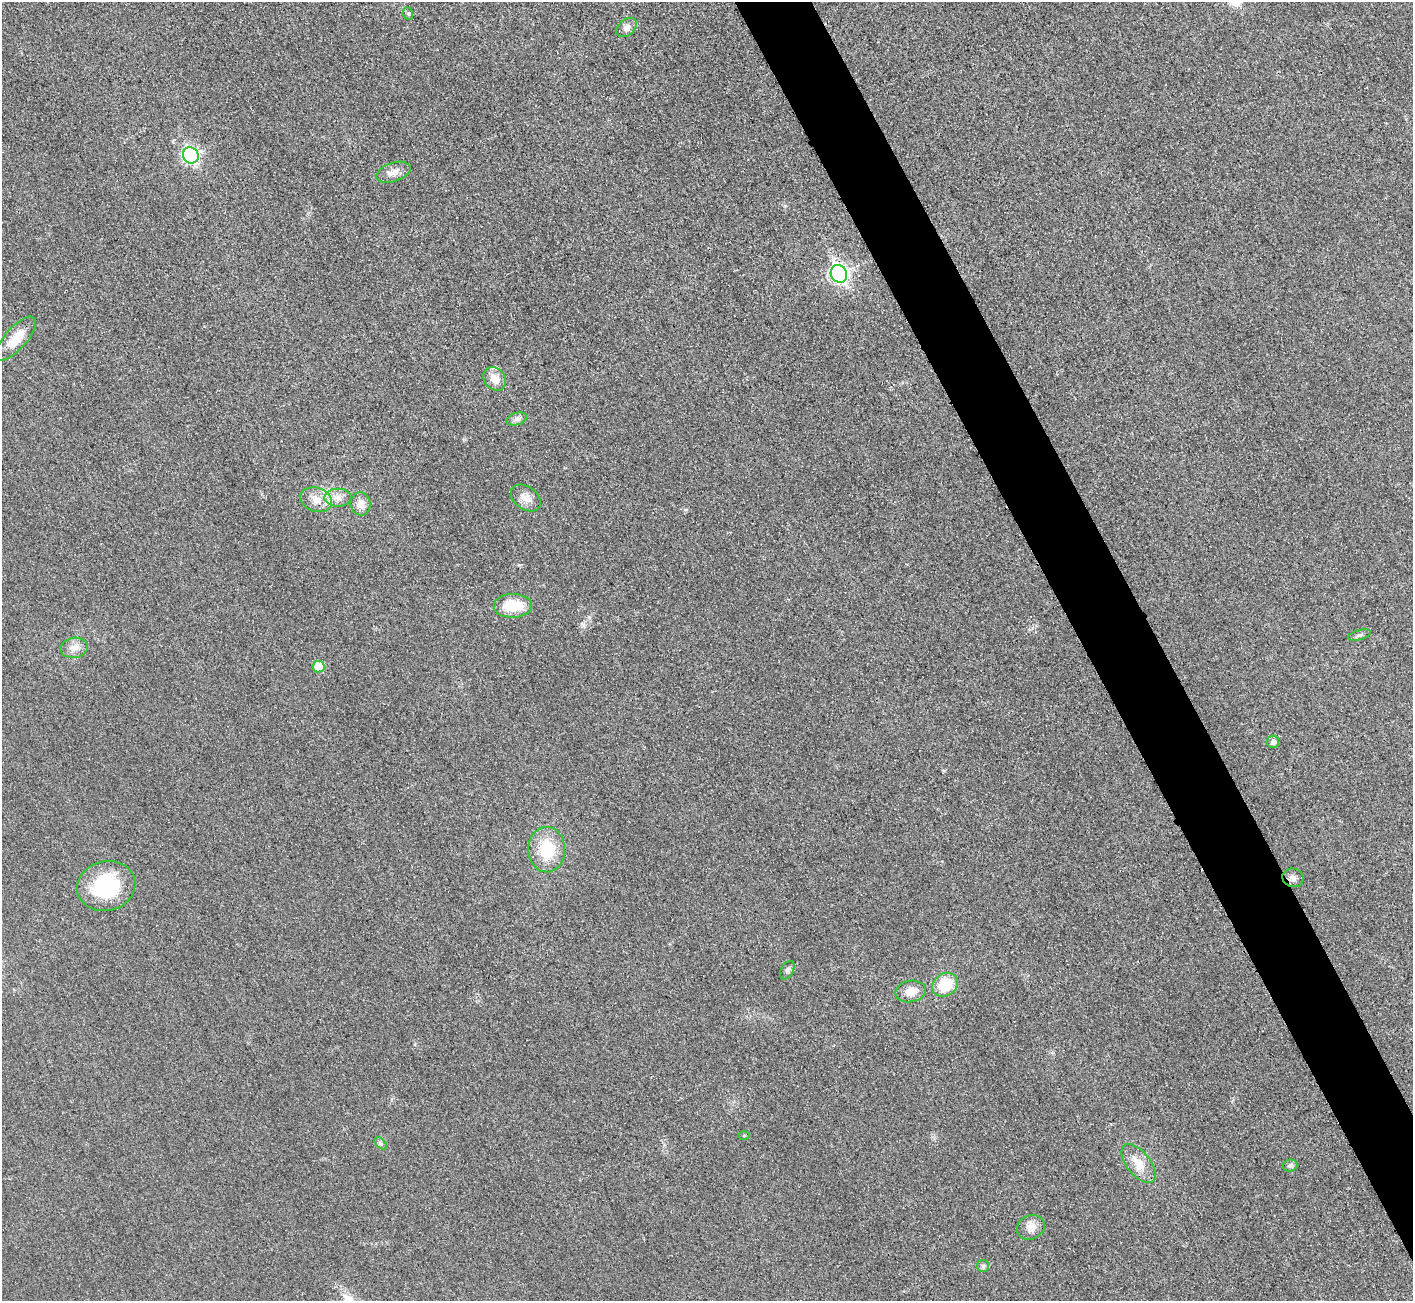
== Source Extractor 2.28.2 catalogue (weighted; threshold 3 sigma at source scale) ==
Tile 6 of 4 x 4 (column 2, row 2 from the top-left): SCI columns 1432-2842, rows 2772-4070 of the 5687 x 5680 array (HDU 1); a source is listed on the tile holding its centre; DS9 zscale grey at full resolution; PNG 1415 x 1303 px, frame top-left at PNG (2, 2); each listed source drawn as its Kron ellipse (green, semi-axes under 4 px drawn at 4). Shown black and unused: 5% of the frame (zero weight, under 3 of 4 exposures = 2% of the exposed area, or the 3 px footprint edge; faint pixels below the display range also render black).
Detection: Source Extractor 2.28.2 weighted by HDU 2 'WHT'; one run over the whole footprint, this tile lists its part. Background 0.0265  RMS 0.0059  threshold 0.0267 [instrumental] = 3 sigma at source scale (4.5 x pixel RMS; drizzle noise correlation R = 1.50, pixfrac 1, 0.05/0.05 arcsec/px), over >= 5 px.
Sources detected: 30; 1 inside a brighter listed object's ellipse — not listed separately; the other 29 listed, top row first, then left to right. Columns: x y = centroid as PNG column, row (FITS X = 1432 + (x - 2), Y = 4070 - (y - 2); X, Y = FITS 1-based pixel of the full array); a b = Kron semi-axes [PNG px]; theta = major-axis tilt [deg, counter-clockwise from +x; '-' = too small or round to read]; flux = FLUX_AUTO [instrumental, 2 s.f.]
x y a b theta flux
408 14 6 5 - 0.95
626 27 11 8 39 3.2
191 155 8 7 - 110
393 172 18 9 18 4.8
839 274 9 8 - 190
16 339 27 11 49 12
495 379 13 10 -50 6.8
517 419 10 6 16 2.1
338 498 13 9 0 5
526 498 16 11 -37 5.4
316 500 16 12 -19 7.4
361 504 12 10 -87 5.7
513 606 19 12 2 17
1359 635 12 5 15 1.6
74 648 14 10 8 5
319 667 6 5 - 14
1273 742 6 6 - 2.3
547 850 23 18 -89 24
1293 878 11 9 -17 2.9
106 886 29 25 15 43
787 970 10 6 62 1.7
945 985 13 11 34 21
911 991 15 10 11 7.1
744 1136 6 4 0 0.64
381 1143 7 4 -45 1.2
1138 1163 23 12 -52 11
1290 1166 7 6 - 1.8
1031 1227 14 12 24 5.6
983 1266 6 6 - 1.3